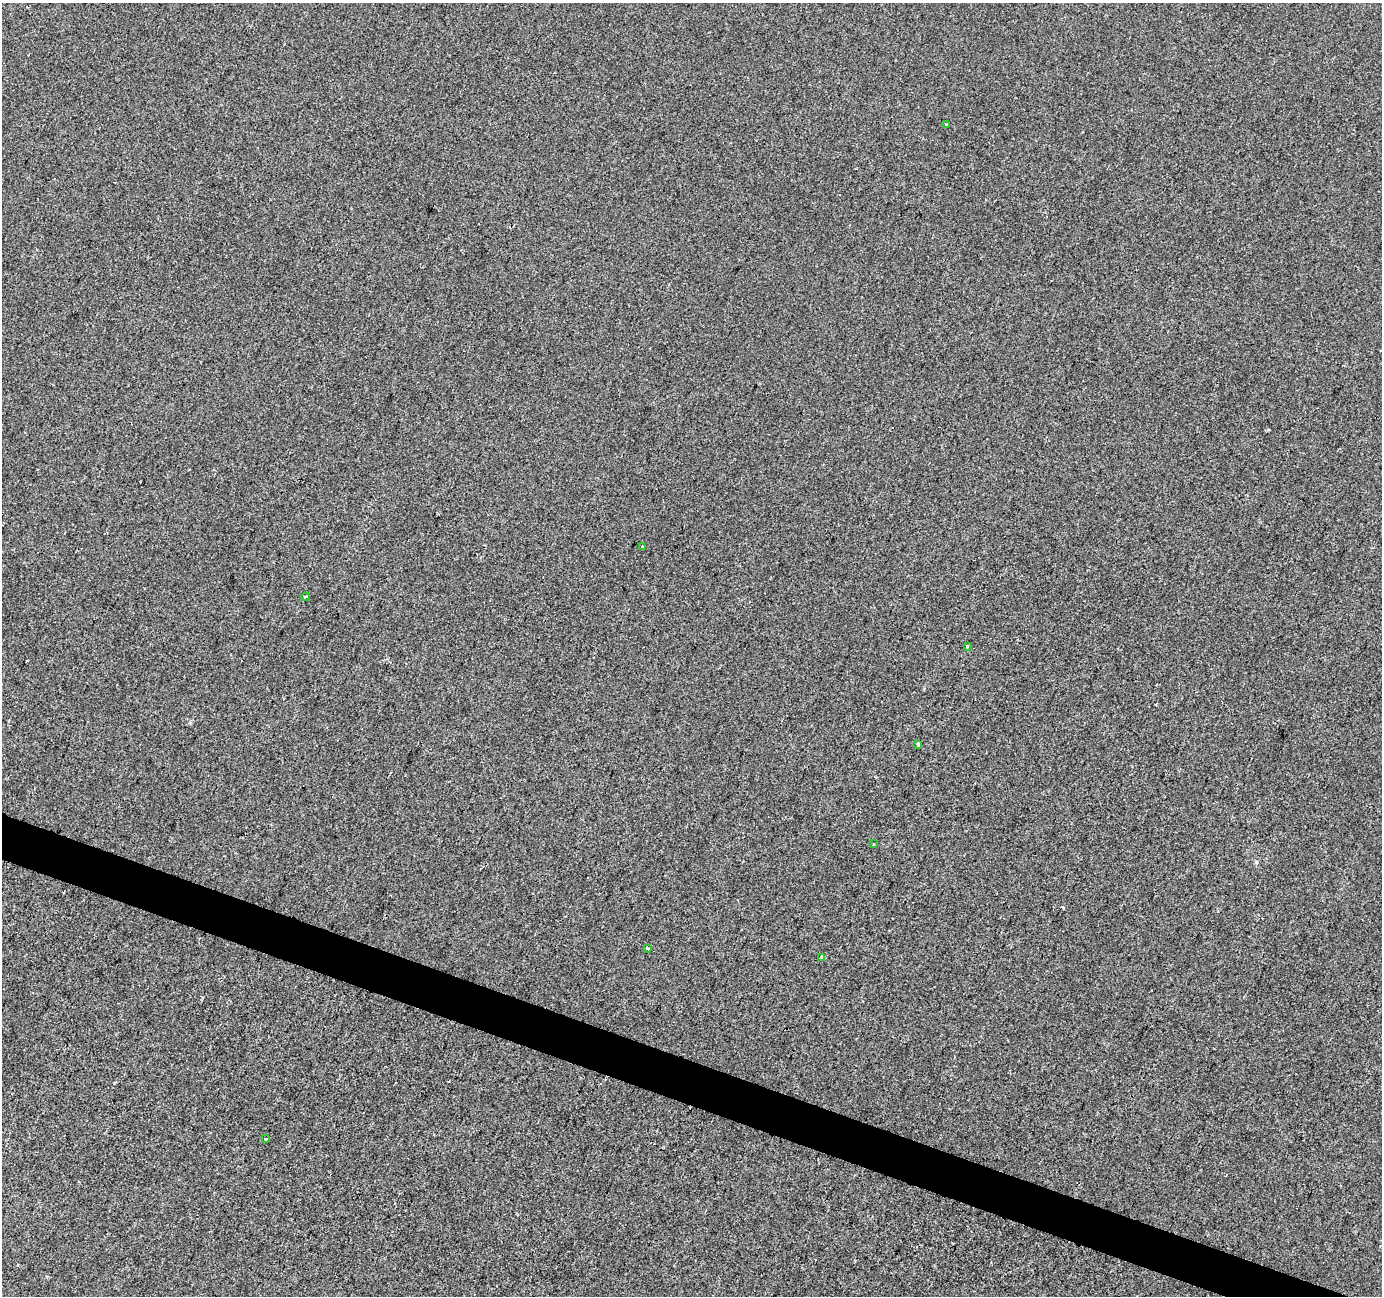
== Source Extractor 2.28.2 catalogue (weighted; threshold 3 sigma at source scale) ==
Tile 6 of 4 x 4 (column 2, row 2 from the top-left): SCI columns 1387-2766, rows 2865-4158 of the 5527 x 5664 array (HDU 1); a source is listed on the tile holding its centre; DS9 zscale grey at full resolution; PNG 1384 x 1298 px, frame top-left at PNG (2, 3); each listed source drawn as its Kron ellipse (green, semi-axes under 4 px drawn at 4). Shown black and unused: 3% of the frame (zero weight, under 2 of 3 exposures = <1% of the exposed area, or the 3 px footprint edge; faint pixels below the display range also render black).
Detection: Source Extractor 2.28.2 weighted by HDU 2 'WHT'; one run over the whole footprint, this tile lists its part. Background -3.70e-04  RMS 0.0045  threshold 0.0202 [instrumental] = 3 sigma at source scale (4.5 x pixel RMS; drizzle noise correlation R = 1.50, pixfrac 1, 0.0396/0.0396 arcsec/px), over >= 5 px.
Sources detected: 12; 3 cosmic-ray / hot-pixel residue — neither listed nor drawn; the other 9 listed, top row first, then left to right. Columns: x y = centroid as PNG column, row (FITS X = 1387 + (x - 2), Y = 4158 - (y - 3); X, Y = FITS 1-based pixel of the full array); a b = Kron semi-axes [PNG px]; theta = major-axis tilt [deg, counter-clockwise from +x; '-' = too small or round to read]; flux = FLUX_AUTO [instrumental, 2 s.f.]
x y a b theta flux
947 124 3 2 - 0.62
643 546 3 3 - 1.2
305 597 4 3 - 0.75
967 646 3 3 - 1.9
918 744 3 3 - 16
873 844 3 2 - 0.38
647 948 3 3 - 2.5
821 957 4 3 - 17
266 1139 3 3 - 2.8